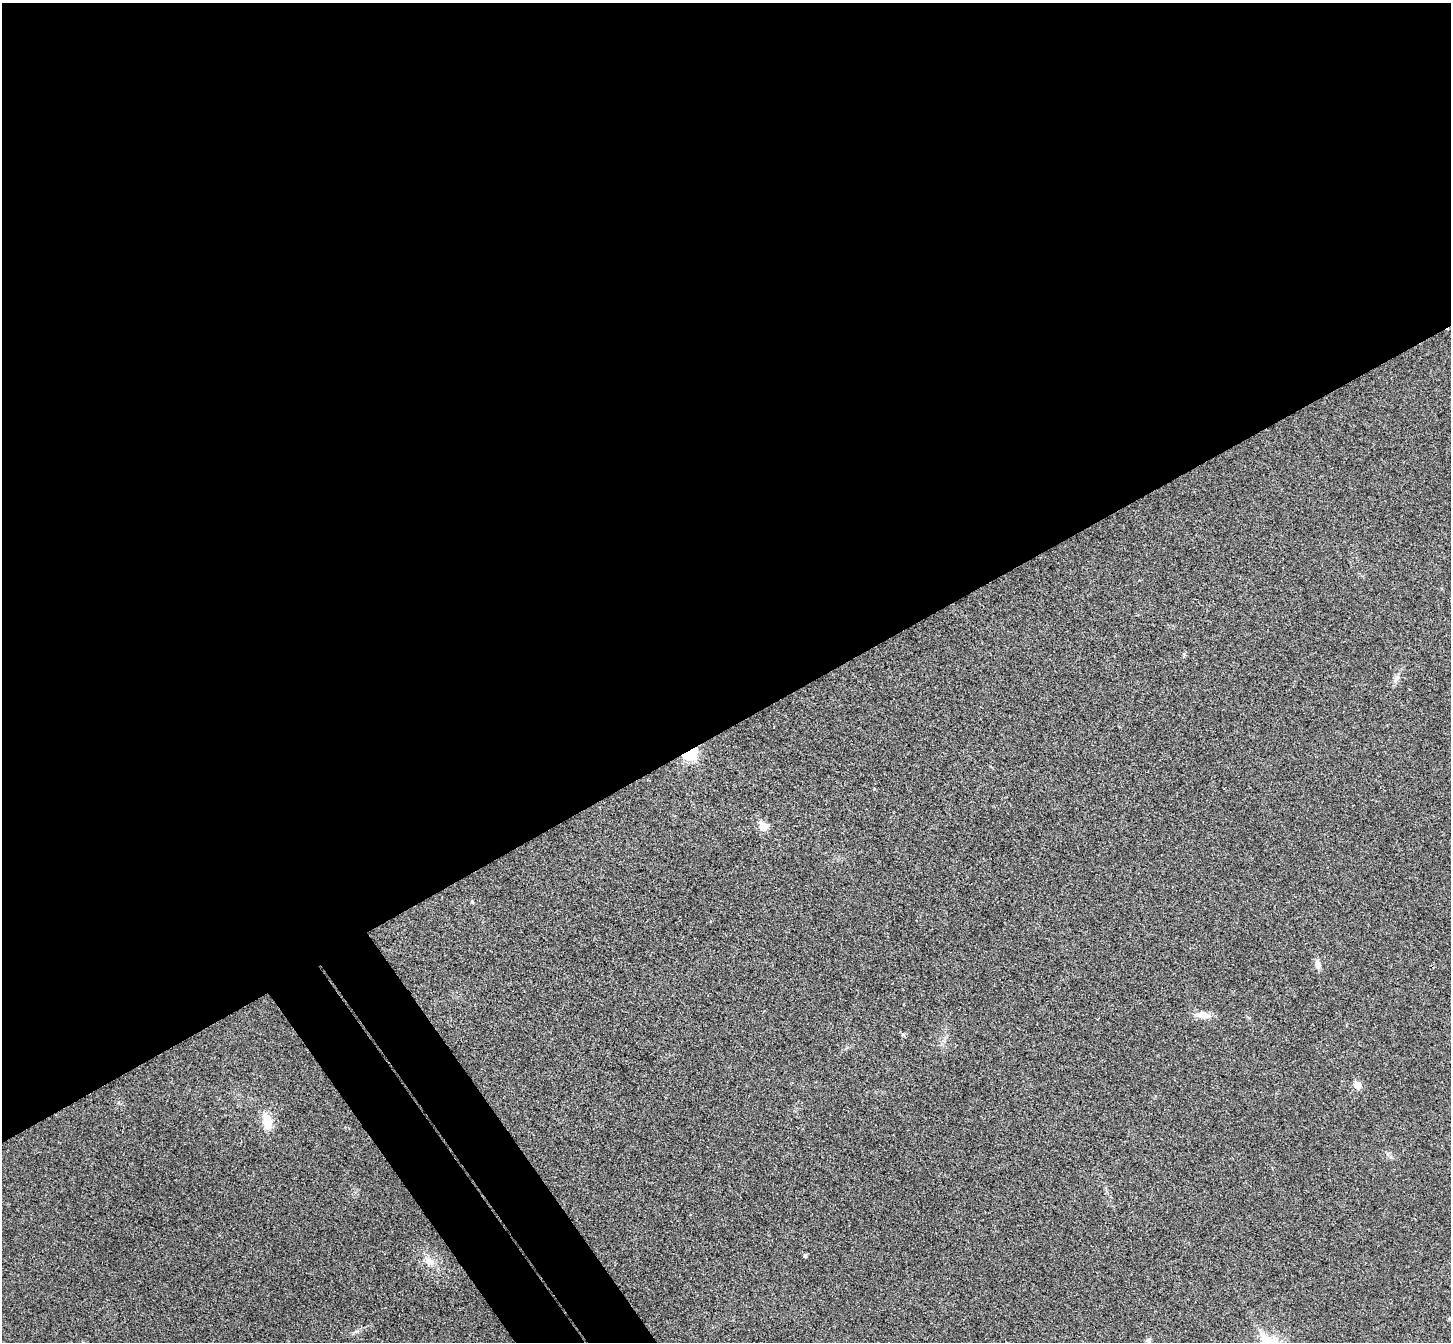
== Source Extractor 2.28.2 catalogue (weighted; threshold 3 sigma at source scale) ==
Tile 2 of 4 x 4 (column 2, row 1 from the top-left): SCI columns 1499-2947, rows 4210-5549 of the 5898 x 5875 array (HDU 1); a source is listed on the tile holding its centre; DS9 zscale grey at full resolution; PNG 1453 x 1344 px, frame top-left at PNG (2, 3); no overlay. Shown black and unused: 57% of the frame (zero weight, under 3 of 4 exposures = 6% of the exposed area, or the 3 px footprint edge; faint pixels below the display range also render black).
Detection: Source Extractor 2.28.2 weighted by HDU 2 'WHT'; one run over the whole footprint, this tile lists its part. Background 0.0533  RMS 0.0066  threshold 0.0295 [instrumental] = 3 sigma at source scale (4.5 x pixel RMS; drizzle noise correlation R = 1.50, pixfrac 1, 0.05/0.05 arcsec/px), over >= 5 px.
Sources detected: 12; all 12 listed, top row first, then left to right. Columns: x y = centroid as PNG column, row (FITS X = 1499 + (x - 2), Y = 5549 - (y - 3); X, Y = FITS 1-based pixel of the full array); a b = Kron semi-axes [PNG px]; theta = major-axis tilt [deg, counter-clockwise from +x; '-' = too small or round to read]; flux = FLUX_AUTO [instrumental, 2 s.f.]
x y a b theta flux
1397 678 13 6 62 2.8
690 753 7 6 - 100
763 827 6 5 - 18
472 901 5 4 - 0.87
1318 964 12 7 -80 3.1
1203 1015 20 9 -10 5.9
903 1035 6 4 -19 0.97
1357 1085 6 5 - 9.2
267 1122 22 13 -80 10
805 1255 4 4 - 1.3
430 1262 14 10 -31 6.2
1148 1340 9 6 64 1.6
Overlapping masked pixels (flux is a lower limit): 1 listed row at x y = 690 753
Unlisted compact peaks at least as high as the median listed source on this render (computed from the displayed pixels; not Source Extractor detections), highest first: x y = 357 1331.